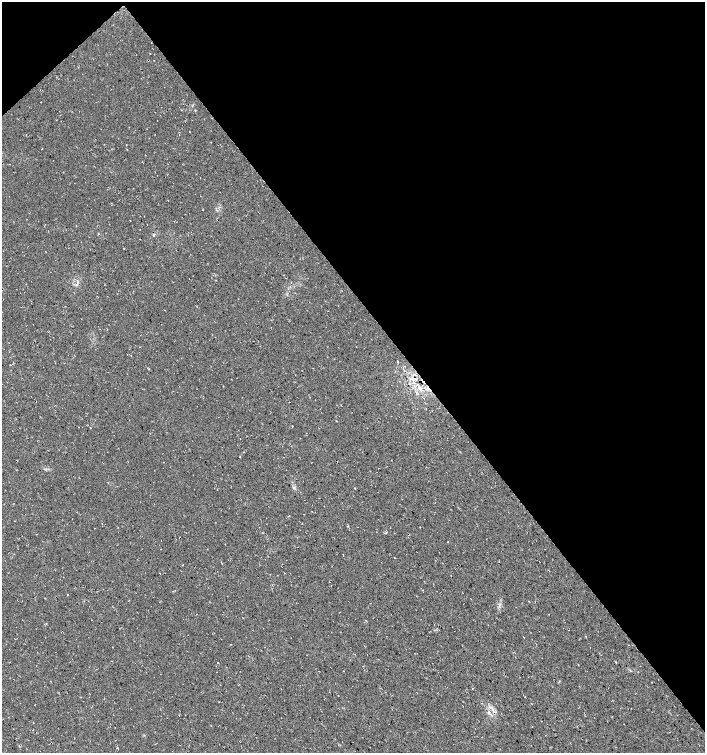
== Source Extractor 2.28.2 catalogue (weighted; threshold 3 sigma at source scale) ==
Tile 3 of 4 x 4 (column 3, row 1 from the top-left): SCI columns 2955-4360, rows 4510-6011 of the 5974 x 6011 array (HDU 1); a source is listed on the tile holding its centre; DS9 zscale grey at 2 x 2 block average (1 PNG px = mean of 2 x 2 image px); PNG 707 x 755 px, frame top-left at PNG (2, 2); no overlay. Shown black and unused: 42% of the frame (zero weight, under 3 of 4 exposures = <1% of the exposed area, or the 3 px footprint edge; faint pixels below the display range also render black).
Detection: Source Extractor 2.28.2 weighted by HDU 2 'WHT'; one run over the whole footprint, this tile lists its part. Background 0.0145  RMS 0.0052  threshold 0.0235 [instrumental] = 3 sigma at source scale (4.5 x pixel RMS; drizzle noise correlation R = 1.50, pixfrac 1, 0.0396/0.0396 arcsec/px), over >= 5 px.
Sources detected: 9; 1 cosmic-ray / hot-pixel residue — not listed; the other 8 listed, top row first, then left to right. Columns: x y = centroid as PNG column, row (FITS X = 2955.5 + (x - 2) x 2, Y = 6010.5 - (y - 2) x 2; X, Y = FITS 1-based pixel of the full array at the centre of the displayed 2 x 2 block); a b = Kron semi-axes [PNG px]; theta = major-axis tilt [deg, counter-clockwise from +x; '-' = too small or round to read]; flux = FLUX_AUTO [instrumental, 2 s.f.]
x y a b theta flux
98 234 2 2 - 0.69
154 235 3 2 - 1.3
397 361 3 2 - 0.68
404 370 2 2 - 0.61
416 379 6 3 -36 2.5
419 387 3 2 - 1.5
46 624 3 2 - 0.78
490 707 4 3 - 2.3